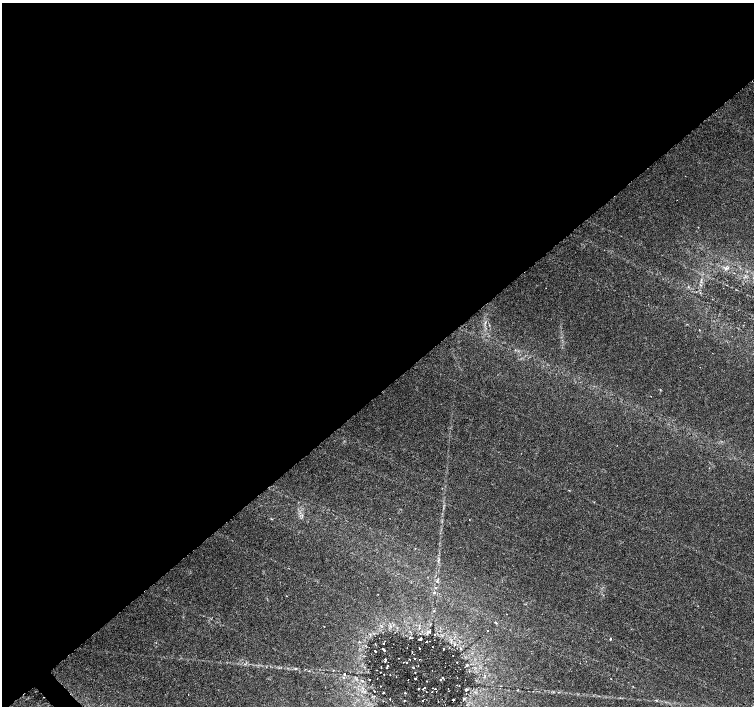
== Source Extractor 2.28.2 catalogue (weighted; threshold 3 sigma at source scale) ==
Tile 2 of 4 x 4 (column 2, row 1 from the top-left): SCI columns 1513-3015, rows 4434-5840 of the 6022 x 5990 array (HDU 1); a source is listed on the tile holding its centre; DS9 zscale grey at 2 x 2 block average (1 PNG px = mean of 2 x 2 image px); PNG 756 x 708 px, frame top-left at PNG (2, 3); no overlay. Shown black and unused: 56% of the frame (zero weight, under 3 of 6 exposures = <1% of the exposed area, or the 3 px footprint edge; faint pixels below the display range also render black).
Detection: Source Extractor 2.28.2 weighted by HDU 2 'WHT'; one run over the whole footprint, this tile lists its part. Background 0.0355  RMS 0.0022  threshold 0.00893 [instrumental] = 3 sigma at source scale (4.09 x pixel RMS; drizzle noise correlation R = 1.36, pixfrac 0.8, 0.0396/0.0396 arcsec/px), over >= 5 px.
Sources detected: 68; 5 cosmic-ray / hot-pixel residue — not listed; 1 coinciding with a brighter row at this scale — not listed separately; the other 62 listed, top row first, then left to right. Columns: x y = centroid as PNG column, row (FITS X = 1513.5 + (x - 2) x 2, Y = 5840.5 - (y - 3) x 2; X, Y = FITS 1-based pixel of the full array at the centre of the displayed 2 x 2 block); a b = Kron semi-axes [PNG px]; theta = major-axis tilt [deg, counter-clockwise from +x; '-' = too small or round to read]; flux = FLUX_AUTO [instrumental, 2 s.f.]
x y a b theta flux
726 268 4 3 - 0.72
699 330 2 2 - 0.21
700 367 2 2 - 0.13
437 581 4 3 - 0.61
436 588 3 3 - 0.44
435 593 3 2 - 0.45
286 596 2 2 - 0.24
434 611 2 2 - 0.27
507 614 2 2 - 0.26
496 623 5 2 - 0.34
487 631 2 2 - 0.24
430 632 5 3 - 0.57
420 639 3 2 - 0.82
610 639 2 2 - 0.66
426 641 2 2 - 0.34
451 642 4 2 - 0.39
375 643 2 2 - 0.16
383 643 2 2 - 0.44
432 647 2 2 - 0.31
419 648 2 2 - 0.53
383 649 3 2 - 1
443 649 3 2 - 0.31
375 651 2 2 - 0.5
412 652 2 2 - 0.34
453 655 2 2 - 0.12
385 659 2 2 - 0.52
414 659 2 2 - 0.78
419 659 2 2 - 0.59
407 662 2 2 - 0.4
457 662 2 2 - 0.21
467 665 3 2 - 0.37
387 666 2 2 - 0.6
381 667 2 2 - 0.21
387 668 2 2 - 0.31
380 672 2 2 - 0.31
415 672 2 2 - 0.52
344 674 3 2 - 0.48
390 674 2 2 - 0.51
384 675 2 2 - 0.45
396 676 2 2 - 0.18
457 677 2 2 - 0.2
344 678 3 3 - 0.45
442 678 2 2 - 0.52
369 679 2 2 - 0.22
415 679 2 2 - 0.89
440 680 2 2 - 1
362 681 3 2 - 0.34
427 681 2 2 - 0.34
380 686 2 2 - 0.16
459 686 2 2 - 0.27
424 688 4 2 - 1
418 689 2 2 - 0.67
435 689 2 2 - 0.32
466 689 2 2 - 0.47
436 691 2 2 - 0.45
383 693 2 2 - 0.27
405 693 2 2 - 0.72
188 694 2 2 - 0.15
390 699 2 2 - 0.24
404 700 2 2 - 0.38
423 700 2 2 - 0.98
453 700 2 2 - 1.1
Diffuse or blended objects may show on this block-average render without a row.